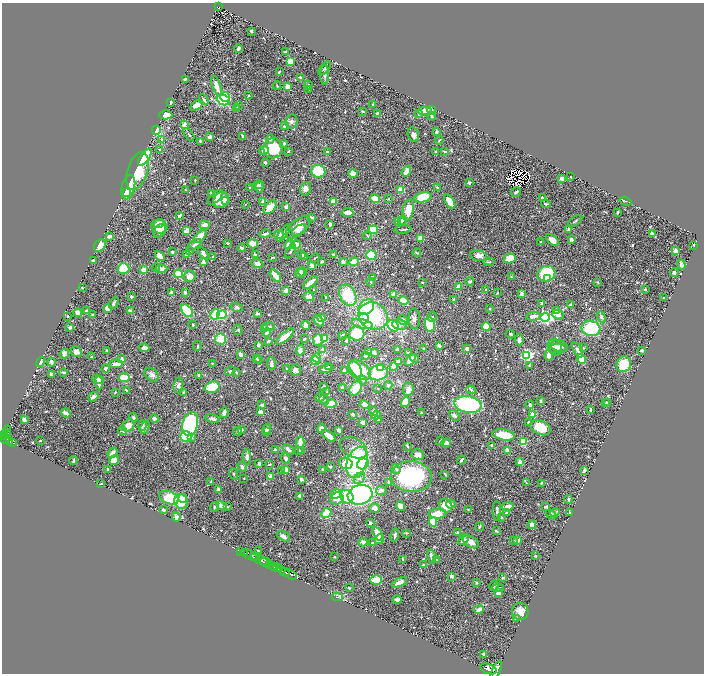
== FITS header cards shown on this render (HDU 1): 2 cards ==
NAXIS1  =                 1404
NAXIS2  =                 1343

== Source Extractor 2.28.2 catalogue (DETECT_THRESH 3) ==
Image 1404 x 1343 px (HDU 1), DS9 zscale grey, zoomed out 1/2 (1 PNG px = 2 x 2 image px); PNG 706 x 676 px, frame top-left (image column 1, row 1342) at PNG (2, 3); each listed source drawn as its Kron ellipse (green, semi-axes under 4 px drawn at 4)
Background 1.42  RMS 0.03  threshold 0.0893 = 3 sigma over >= 5 px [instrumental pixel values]
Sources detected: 778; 37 cannot appear on this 1/2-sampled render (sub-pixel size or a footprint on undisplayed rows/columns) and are neither listed nor drawn; of the other 741, the 500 brightest by FLUX_AUTO listed and drawn (241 fainter detections omitted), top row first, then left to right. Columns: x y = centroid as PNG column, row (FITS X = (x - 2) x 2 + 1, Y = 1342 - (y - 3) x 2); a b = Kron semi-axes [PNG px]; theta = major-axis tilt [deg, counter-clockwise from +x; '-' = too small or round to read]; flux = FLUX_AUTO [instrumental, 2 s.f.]
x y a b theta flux
218 7 3 2 - 140
251 31 3 2 - 7.5
238 48 4 2 - 12
286 52 4 2 - 7.4
290 61 4 4 - 69
325 68 8 4 51 9.8
279 72 3 2 - 4.9
325 75 10 4 89 18
300 77 4 3 - 6.8
185 79 3 2 - 10
277 85 4 3 - 5.1
308 85 4 3 - 5.7
217 86 11 4 -71 49
287 87 4 3 - 33
309 89 3 2 - 6.2
249 95 3 2 - 4.8
225 97 5 5 - 200
204 99 6 3 -48 11
223 100 7 5 -22 330
171 102 3 2 - 9.1
197 105 7 4 32 59
373 105 3 2 - 5.5
239 106 4 3 - 5.8
236 108 4 3 - 9.3
432 110 5 3 - 6.1
363 111 3 2 - 11
425 111 7 4 2 47
377 114 4 3 - 14
419 114 3 3 - 13
166 115 6 4 1 49
432 116 5 3 - 6.9
291 122 7 6 - 18
185 124 2 2 - 83
284 126 4 3 - 9
156 130 4 4 - 120
436 132 3 2 - 10
189 134 7 2 -54 7.2
413 135 7 5 -75 24
243 136 3 3 - 13
209 137 3 3 - 25
162 139 3 3 - 6.4
270 139 5 4 - 9.9
439 140 4 2 - 5.1
200 141 4 3 - 7.1
284 143 3 3 - 13
273 148 10 9 - 170
160 150 3 3 - 5.6
264 150 5 4 - 28
288 151 3 2 - 6.8
435 151 4 3 - 5.4
445 151 4 3 - 10
327 152 2 2 - 18
145 157 10 4 54 240
265 162 2 2 - 18
137 171 20 10 72 210
318 171 7 6 - 250
406 171 6 3 55 54
353 173 4 4 - 49
571 177 2 2 - 7.4
562 179 3 3 - 25
195 180 3 2 - 7.2
469 183 4 3 - 13
259 185 5 3 - 22
128 187 12 6 75 140
250 187 2 2 - 6.8
259 187 5 3 - 16
437 187 3 2 - 8.2
306 189 7 5 76 27
186 190 3 2 - 4.9
401 190 4 3 - 110
516 192 5 2 - 16
126 193 2 2 - 72
212 194 4 3 - 17
215 197 9 4 43 21
423 197 9 5 12 190
375 198 5 4 - 79
542 198 2 2 - 13
388 199 3 3 - 5
221 200 9 7 52 100
225 200 4 3 - 16
263 201 2 2 - 55
626 201 6 2 -18 6.8
333 202 4 3 - 52
450 202 8 4 -60 56
245 204 4 3 - 5
546 204 5 2 - 9.2
270 207 8 5 47 100
286 207 3 2 - 22
408 210 11 5 80 87
347 212 6 3 -7 42
618 212 2 2 - 15
180 216 4 3 - 17
312 217 4 3 - 8.2
402 220 5 3 - 16
575 221 8 3 35 11
398 222 4 3 - 49
158 223 6 4 13 23
330 224 3 2 - 15
205 225 5 4 - 35
159 227 8 6 -15 55
298 227 15 7 40 76
403 229 8 1 4 7
569 229 3 3 - 16
187 230 3 3 - 46
299 230 8 4 32 25
373 230 4 3 - 110
160 231 7 5 50 53
284 233 10 3 53 14
265 234 5 2 - 16
652 234 4 3 - 20
279 235 5 4 - 38
110 236 3 2 - 35
200 236 9 4 45 66
367 236 4 2 - 5.3
421 238 3 3 - 61
571 239 3 3 - 18
552 240 8 4 -42 40
541 242 3 2 - 4.7
227 243 3 2 - 7.1
253 244 5 4 - 57
290 244 5 3 - 79
296 244 5 3 - 79
100 245 7 5 54 54
194 245 8 3 32 19
694 245 2 2 - 5.3
241 248 4 3 - 7.2
190 250 2 2 - 6
291 251 8 2 56 8.6
676 251 4 3 - 15
172 252 2 2 - 15
203 253 7 3 -53 28
417 253 4 3 - 6.2
186 255 3 2 - 5.1
255 255 4 3 - 7.7
302 255 2 2 - 7.6
333 255 4 3 - 12
371 255 5 5 - 140
160 256 6 3 -48 56
304 256 3 2 - 11
479 256 8 5 -15 38
213 257 3 3 - 7
273 257 4 2 - 5.2
315 258 5 2 - 4.8
510 258 6 5 - 88
93 260 3 2 - 27
322 261 3 2 - 6.8
203 262 3 2 - 32
343 262 3 3 - 26
354 262 5 4 - 61
489 262 5 3 - 6.3
257 264 6 4 -22 27
681 264 5 2 - 13
312 265 3 2 - 31
156 268 4 3 - 5.6
123 269 6 5 - 150
161 269 6 4 4 27
143 270 3 3 - 73
302 272 4 2 - 6
300 273 5 4 - 15
674 273 4 4 - 13
178 274 4 3 - 160
546 274 9 7 22 260
190 276 6 5 - 47
275 276 7 3 -49 75
511 277 3 2 - 5.2
372 278 3 3 - 28
547 278 4 3 - 48
470 281 4 3 - 12
310 282 9 3 39 51
371 282 4 3 - 7
422 282 3 2 - 5.3
598 282 3 3 - 5.5
459 287 3 3 - 56
82 288 2 2 - 5.3
645 289 2 2 - 14
286 290 4 3 - 25
314 290 2 2 - 4.9
486 290 3 3 - 7.3
185 292 4 3 - 15
172 293 4 3 - 35
497 293 2 2 - 5.4
394 294 3 3 - 31
521 294 4 3 - 16
348 295 11 8 -63 200
131 297 3 2 - 11
309 297 5 4 - 34
326 297 2 2 - 4.8
663 297 2 2 - 5.2
454 299 3 2 - 8.4
404 301 5 4 - 86
114 303 6 3 60 15
542 303 2 2 - 6.3
570 305 3 2 - 7.5
237 307 6 4 -16 14
366 307 9 6 47 160
107 308 3 3 - 61
490 309 2 2 - 11
87 310 3 2 - 7.8
130 311 3 3 - 24
187 311 7 4 -51 210
556 311 4 4 - 43
78 313 4 3 - 38
257 313 3 2 - 21
215 314 5 4 - 130
92 315 3 3 - 6.4
222 315 5 4 - 200
558 315 6 4 -22 26
67 316 2 2 - 8
373 316 15 13 -30 450
533 316 7 3 6 40
322 317 3 3 - 17
432 317 5 3 - 8.7
545 317 4 4 - 1200
601 317 6 4 -66 15
364 318 5 5 - 34
414 319 10 5 -87 22
403 320 5 4 - 21
319 321 6 4 -48 22
363 324 11 4 -13 31
400 324 7 5 -9 19
192 325 3 2 - 5.8
306 325 4 3 - 27
430 325 7 5 -82 150
269 326 6 3 -6 12
393 326 6 5 - 120
70 327 4 3 - 9.6
486 327 4 4 - 81
264 328 4 3 - 13
591 328 9 7 -11 320
238 330 5 3 - 5.7
267 332 4 3 - 29
357 333 8 7 - 200
511 334 4 2 - 7.5
343 335 2 2 - 22
285 337 11 3 40 95
325 338 4 3 - 70
220 339 5 5 - 92
304 339 3 2 - 5.1
318 340 6 5 - 52
519 340 5 3 - 32
268 341 4 2 - 9.8
346 341 3 3 - 6.9
258 345 3 2 - 17
439 345 4 3 - 18
197 346 5 3 - 9.3
559 346 9 6 -15 20
555 347 8 6 -63 21
144 348 5 4 - 30
423 348 2 2 - 7.2
558 348 9 4 2 15
583 348 3 3 - 5.9
397 349 3 2 - 18
467 349 4 3 - 36
107 350 4 2 - 6.5
300 350 5 3 - 31
323 350 4 3 - 18
578 350 8 4 -61 24
641 350 3 2 - 8.2
76 352 6 5 - 33
368 352 3 2 - 13
374 352 3 3 - 15
408 353 4 3 - 14
64 354 5 4 - 23
240 354 4 3 - 23
527 355 4 4 - 930
549 355 5 4 - 36
365 356 2 2 - 6.6
91 357 2 2 - 16
257 358 3 3 - 5.1
317 358 4 3 - 78
414 358 5 3 - 9.8
122 359 3 2 - 14
582 359 5 3 - 120
259 360 4 3 - 11
410 360 7 4 54 44
315 361 4 4 - 95
41 362 5 3 - 19
51 362 4 2 - 26
398 362 3 2 - 55
212 363 2 2 - 4.9
116 364 7 3 3 47
271 364 6 3 -87 16
624 364 8 7 - 140
393 366 3 3 - 29
529 366 3 3 - 6
329 367 4 3 - 10
380 368 3 2 - 64
105 369 3 3 - 20
287 369 2 2 - 17
326 369 7 3 12 20
295 370 6 5 - 21
355 370 9 6 -62 170
360 370 13 7 -42 170
230 371 5 3 - 6.3
345 371 3 3 - 38
63 372 4 3 - 8.7
236 372 3 2 - 8.3
378 373 10 7 12 270
52 374 3 3 - 14
152 375 8 5 -39 25
198 375 3 2 - 13
124 378 5 4 - 85
98 379 6 3 -24 18
362 380 5 3 - 7.3
99 383 6 3 -82 31
178 385 7 5 83 16
388 385 4 4 - 7.4
324 386 3 3 - 11
212 387 7 5 17 160
342 388 3 2 - 16
356 388 8 5 58 110
378 389 2 2 - 7
408 389 7 5 86 39
127 390 4 2 - 15
471 390 5 4 - 9.6
115 392 2 2 - 6.5
183 392 3 3 - 7.4
327 392 3 2 - 6.1
93 397 5 3 - 21
320 397 4 3 - 16
324 400 5 3 - 9.5
541 401 4 3 - 9.2
405 402 5 3 - 96
606 403 3 3 - 6.2
607 403 3 3 - 5
331 404 6 4 12 110
365 404 5 3 - 41
468 404 14 8 -9 710
262 405 3 3 - 15
530 405 4 2 - 18
590 410 4 2 - 5.4
373 411 4 3 - 11
260 412 3 3 - 36
66 413 5 3 - 29
224 413 5 3 - 23
421 413 3 3 - 7.4
353 414 3 2 - 14
376 415 5 4 - 57
454 415 6 4 -51 13
533 415 2 2 - 120
133 417 4 3 - 8.5
154 418 4 3 - 23
213 419 7 3 -10 16
378 419 4 3 - 8
24 420 3 2 - 28
363 422 4 3 - 23
528 422 3 3 - 8.1
190 424 12 8 76 880
142 425 5 4 - 13
128 426 7 5 48 53
145 427 7 4 66 19
321 428 5 4 - 25
540 428 10 7 -25 160
242 429 3 2 - 8.3
267 429 5 4 - 22
339 430 3 2 - 28
7 431 6 3 84 710
122 431 4 3 - 6.7
238 431 4 3 - 14
267 431 4 3 - 20
7 433 3 2 - 440
4 435 2 2 - 720
504 435 11 5 -10 140
329 436 8 4 -40 49
5 437 2 2 - 480
186 437 6 5 - 120
191 438 4 3 - 6.5
6 439 5 2 - 1000
10 441 2 2 - 240
40 441 2 2 - 9.4
440 441 4 3 - 6.4
300 442 5 3 - 65
523 442 3 3 - 210
13 443 4 2 - 210
446 443 5 3 - 31
491 445 2 2 - 12
407 446 3 2 - 6.7
353 448 14 9 -29 55
275 450 2 2 - 57
288 450 6 3 -41 16
507 450 3 3 - 31
298 451 4 4 - 9.9
301 451 3 3 - 6.4
113 453 6 3 51 37
418 454 6 5 - 39
247 457 7 4 -89 25
285 458 6 4 -72 13
73 460 4 2 - 7.2
114 460 5 4 - 46
461 460 4 2 - 12
357 462 16 10 71 640
520 462 3 3 - 34
259 463 3 2 - 15
346 463 7 5 -16 110
269 464 4 2 - 6.8
363 464 6 5 - 150
242 467 5 3 - 13
330 467 2 2 - 13
107 469 3 2 - 5.5
285 469 3 3 - 53
322 469 3 3 - 6.5
396 469 5 3 - 8.6
584 470 3 2 - 12
282 471 3 3 - 5.4
234 474 6 3 -68 6.6
445 474 4 2 - 6.4
271 476 4 3 - 24
411 476 20 15 -4 600
244 478 2 2 - 5.2
359 478 6 4 44 20
301 479 3 2 - 13
211 481 3 2 - 4.9
389 482 4 3 - 8.9
526 483 3 3 - 5.4
541 483 4 2 - 7.8
101 484 2 2 - 8
218 489 3 2 - 8.9
381 490 5 4 - 17
336 494 6 4 17 29
360 495 12 9 14 1400
300 496 3 3 - 30
169 497 10 6 -21 230
347 497 7 6 - 240
183 498 4 3 - 100
337 498 7 6 - 63
568 499 4 3 - 9.6
181 501 7 6 - 100
451 504 4 4 - 18
221 506 6 3 -28 20
400 506 5 4 - 54
446 506 7 6 - 73
508 506 5 3 - 39
214 507 5 3 - 7.9
227 507 3 3 - 5.1
546 507 4 3 - 14
374 508 5 4 - 35
163 510 3 2 - 19
468 510 3 2 - 5.6
497 511 10 3 -89 18
326 513 6 4 44 110
506 513 3 2 - 11
555 513 5 4 - 8.8
569 513 4 2 - 8.5
437 514 9 5 1 96
551 514 5 3 - 7.2
176 517 4 3 - 27
501 517 3 3 - 9
433 522 4 3 - 120
370 523 3 3 - 9.7
532 525 4 4 - 28
479 527 4 2 - 9.7
496 531 4 2 - 9.2
406 533 3 3 - 4.8
457 533 4 3 - 8
378 534 7 4 -59 100
395 535 6 3 76 12
283 536 7 4 -31 28
379 539 5 3 - 61
463 540 6 4 48 19
518 540 3 3 - 23
514 541 3 3 - 5
363 542 4 3 - 22
471 542 9 5 -31 45
372 543 3 3 - 6.1
241 551 4 2 - 250
258 551 3 2 - 6.6
245 553 3 2 - 360
250 555 10 2 -24 1800
535 556 3 2 - 7.6
254 557 2 2 - 690
334 557 2 2 - 5.6
431 557 7 3 -79 18
403 559 2 2 - 7.1
260 560 9 2 -28 4700
436 560 3 2 - 5.6
266 562 5 3 - 1400
269 564 2 1 - 420
424 565 4 3 - 13
274 567 4 2 - 1600
278 567 3 1 - 510
280 569 3 2 - 500
285 572 5 2 - 2500
291 574 7 2 -29 2000
451 576 3 3 - 16
503 578 3 3 - 11
376 580 6 5 - 93
400 582 8 3 25 53
476 583 4 3 - 8.4
494 586 5 3 - 15
349 588 3 2 - 6.5
498 588 6 3 -4 11
498 593 3 3 - 28
337 597 5 3 - 9.5
397 600 4 3 - 25
479 610 5 3 - 28
520 611 8 8 - 51
516 619 4 3 - 15
484 654 3 3 - 11
488 669 9 5 -19 3000
496 670 10 3 64 6800
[241 fainter detections neither listed nor drawn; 37 sub-pixel or undisplayed-footprint detections neither listed nor drawn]